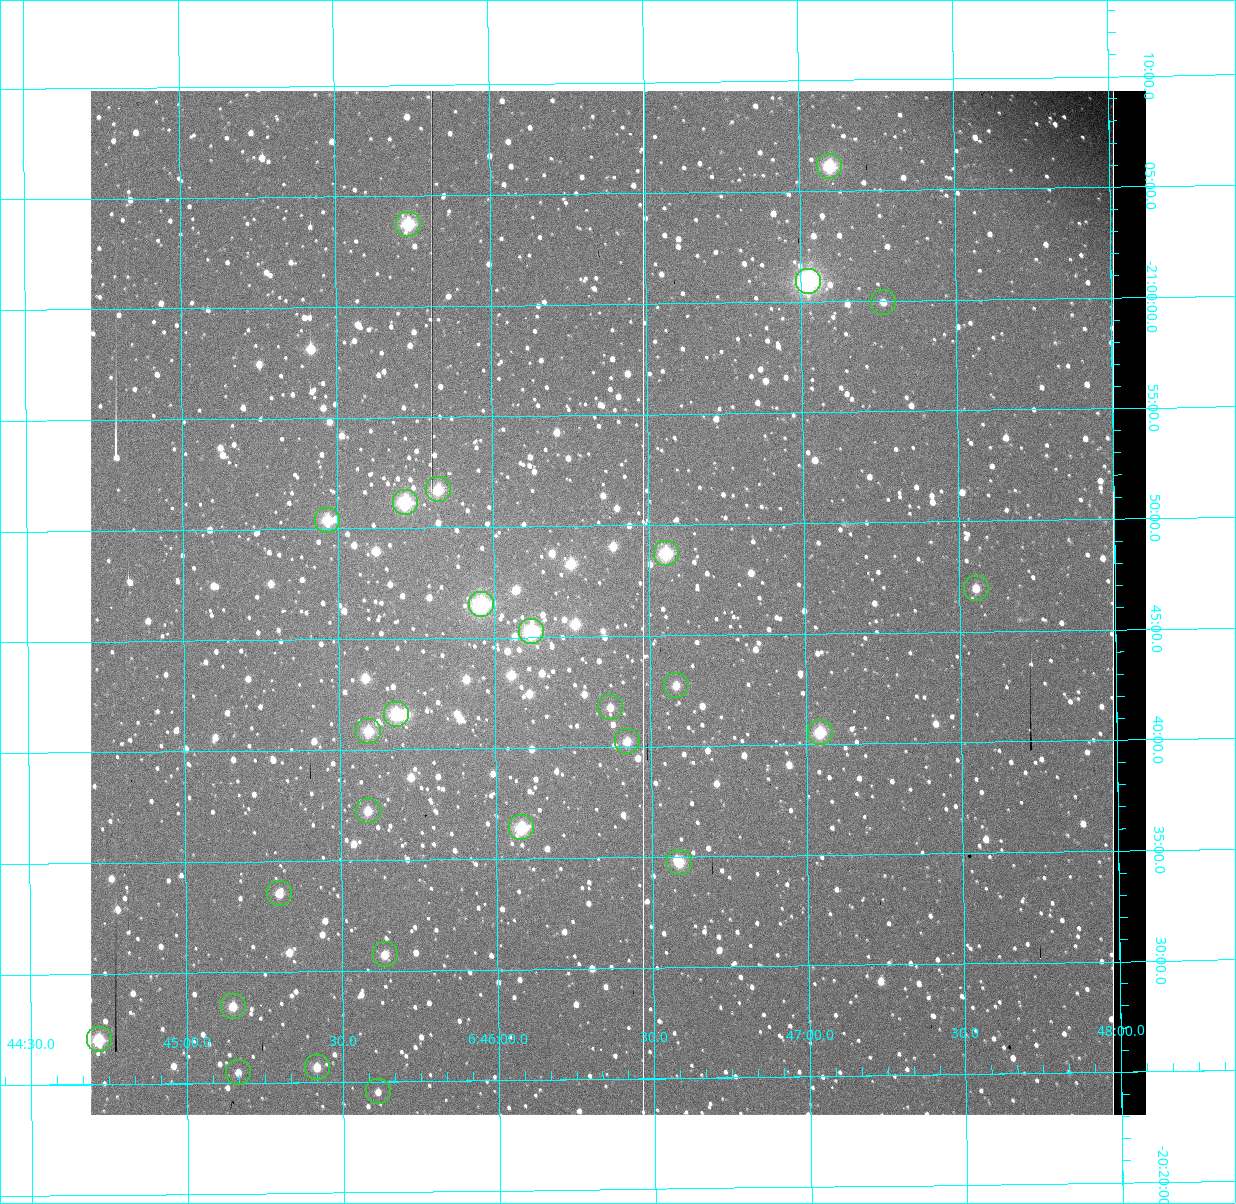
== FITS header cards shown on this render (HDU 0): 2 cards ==
NAXIS1  =                 1056 / Axis length
NAXIS2  =                 1024 / Axis length

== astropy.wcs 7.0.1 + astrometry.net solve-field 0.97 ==
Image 1056 x 1024 px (HDU 0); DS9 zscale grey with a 90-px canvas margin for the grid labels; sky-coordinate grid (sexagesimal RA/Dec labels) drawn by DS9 from the SOLVED WCS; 27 Tycho-2 reference stars matched to detected sources circled (green)
Header WCS: none
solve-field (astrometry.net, Tycho-2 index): SOLVED blind (the file carries no WCS)
Solved WCS: RA---TAN-SIP/DEC--TAN-SIP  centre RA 06:46:24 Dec -20:47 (101.60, -20.78 deg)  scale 2.71 arcsec/px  FOV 47.7' x 46.3'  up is +179 deg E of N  parity normal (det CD < 0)
(file carries no celestial WCS; the grid is the blind solution)
Tycho-2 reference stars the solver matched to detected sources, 27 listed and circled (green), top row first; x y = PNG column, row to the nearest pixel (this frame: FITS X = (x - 91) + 1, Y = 1024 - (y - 91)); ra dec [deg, ICRS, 3 dp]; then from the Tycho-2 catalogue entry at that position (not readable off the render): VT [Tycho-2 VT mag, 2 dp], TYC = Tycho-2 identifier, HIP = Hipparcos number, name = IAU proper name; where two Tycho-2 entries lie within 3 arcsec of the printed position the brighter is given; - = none
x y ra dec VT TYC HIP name
830 166 101.774 -21.102 7.91 5961-1426-1 - -
409 224 101.434 -21.062 7.97 5961-2270-1 - -
809 281 101.756 -21.015 6.03 5961-3333-1 32504 -
884 302 101.816 -20.999 10.13 5961-1866-1 - -
439 489 101.456 -20.862 8.27 5961-1358-1 - -
406 502 101.429 -20.853 7.54 5961-362-1 32393 -
328 520 101.367 -20.840 8.23 5961-2850-1 - -
667 553 101.639 -20.812 7.87 5961-2866-1 32467 -
977 588 101.888 -20.783 9.38 5961-2236-1 - -
482 604 101.489 -20.775 7.05 5961-3331-1 32406 -
532 631 101.530 -20.754 7.32 5961-3329-1 32426 -
677 685 101.646 -20.712 9.35 5961-3181-1 - -
611 707 101.593 -20.697 9.72 5961-3011-1 - -
397 714 101.420 -20.694 7.79 5961-3346-1 - -
369 731 101.398 -20.681 8.35 5961-3326-1 32390 -
821 732 101.761 -20.676 8.31 5961-3335-1 - -
628 741 101.606 -20.671 9.14 5961-2202-1 - -
369 811 101.397 -20.621 9.06 5957-285-1 - -
522 827 101.520 -20.607 7.91 5957-811-1 32422 -
680 862 101.647 -20.579 8.94 5957-19-1 - -
280 893 101.325 -20.560 9.46 5957-1381-1 - -
386 954 101.409 -20.513 9.32 5957-695-1 - -
234 1006 101.287 -20.475 9.34 5957-657-1 - -
100 1039 101.179 -20.451 8.29 5957-1531-1 - -
318 1067 101.354 -20.428 9.33 5957-815-1 - -
239 1072 101.291 -20.425 10.44 5957-367-1 - -
379 1091 101.403 -20.409 10.63 5957-195-1 - -